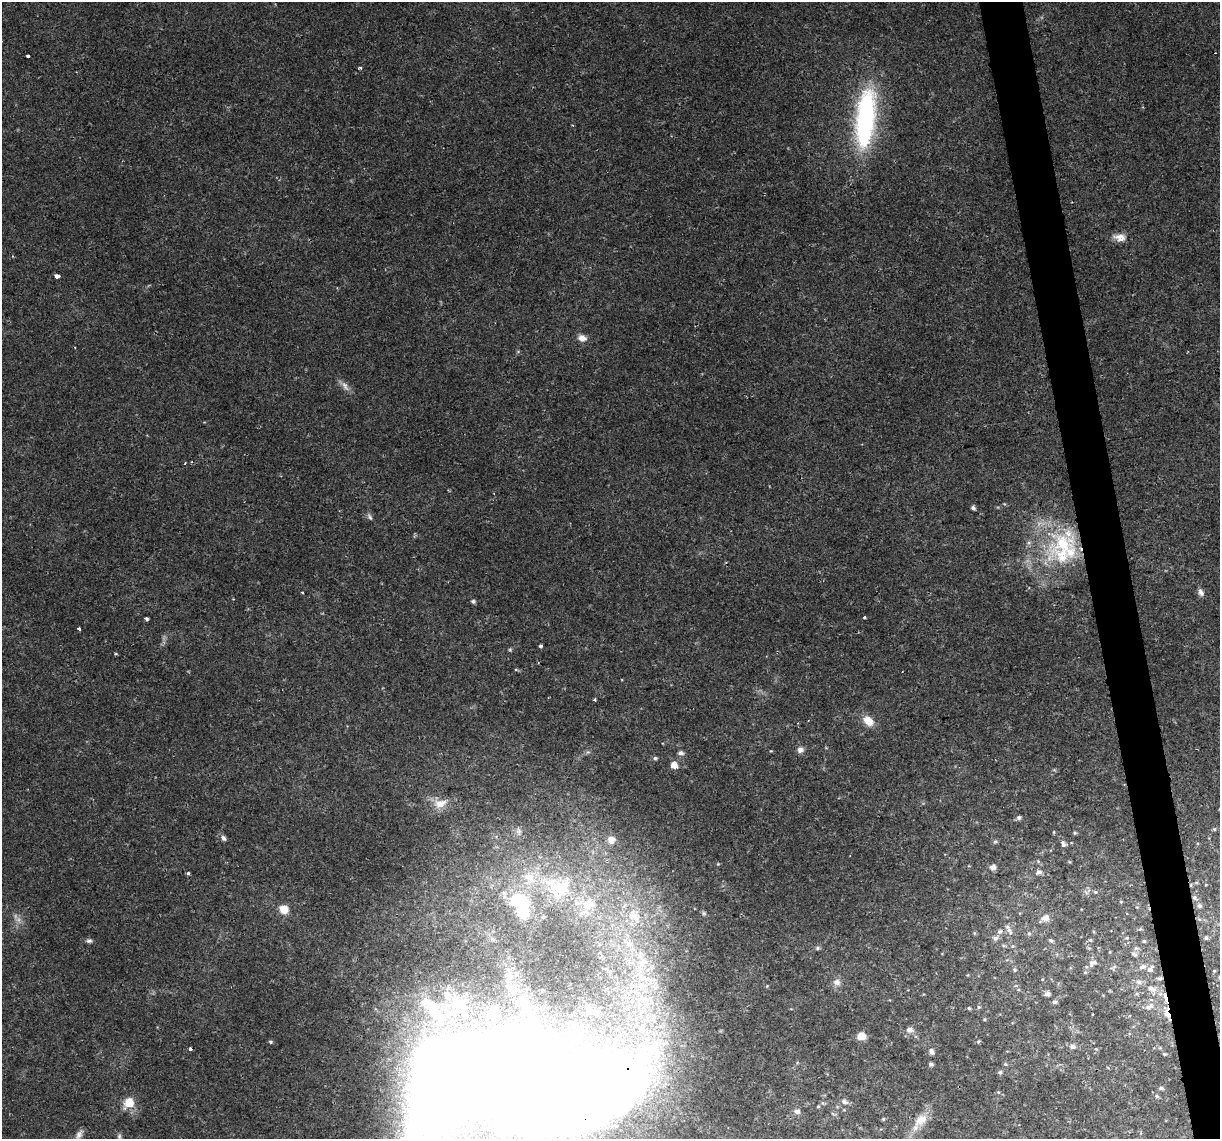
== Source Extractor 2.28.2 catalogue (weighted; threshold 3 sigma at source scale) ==
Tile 6 of 4 x 4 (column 2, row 2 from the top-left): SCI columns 1219-2436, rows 2346-3482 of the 4872 x 4645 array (HDU 1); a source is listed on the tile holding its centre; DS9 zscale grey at full resolution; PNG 1222 x 1141 px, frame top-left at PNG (2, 2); no overlay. Shown black and unused: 3% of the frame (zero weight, under 2 of 3 exposures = <1% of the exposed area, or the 3 px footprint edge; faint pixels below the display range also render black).
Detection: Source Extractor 2.28.2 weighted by HDU 2 'WHT'; one run over the whole footprint, this tile lists its part. Background 0.0408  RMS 0.0036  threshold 0.0161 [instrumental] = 3 sigma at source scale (4.5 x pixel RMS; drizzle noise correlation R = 1.50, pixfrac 1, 0.0396/0.0396 arcsec/px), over >= 5 px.
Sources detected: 123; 1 too faint to see at this stretch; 4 inside a brighter object's white glare — not listed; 9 inside a brighter listed object's ellipse — not listed separately; the other 109 listed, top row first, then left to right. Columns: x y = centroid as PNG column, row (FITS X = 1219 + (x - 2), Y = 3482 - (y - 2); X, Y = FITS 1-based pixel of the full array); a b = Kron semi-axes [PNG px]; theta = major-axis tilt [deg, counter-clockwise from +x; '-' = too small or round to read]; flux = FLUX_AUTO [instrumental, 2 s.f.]
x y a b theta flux
28 56 3 3 - 1.9
360 67 4 3 - 0.55
865 118 76 24 84 55
1120 237 16 9 -9 3.1
57 276 4 3 - 1.8
582 338 11 8 -16 2.2
345 386 16 6 -60 2
192 462 3 3 - 0.43
973 508 4 4 - 1
370 517 10 5 -64 0.92
1063 544 47 32 -11 37
302 592 3 2 - 0.31
1201 592 9 6 -67 1.4
233 599 3 3 - 0.31
473 601 5 4 - 0.72
865 618 3 3 - 1.3
146 619 4 3 - 1.1
79 629 3 3 - 0.54
540 646 3 3 - 1.5
116 654 5 3 - 0.33
595 700 3 3 - 1
868 721 14 9 -40 4.5
800 750 8 7 - 1.7
681 753 6 6 - 1.2
655 758 5 4 - 0.75
674 765 6 6 - 3.4
440 803 20 12 14 4.9
1019 817 6 5 - 0.91
1214 829 5 4 - 0.51
519 831 11 6 -73 1.3
1075 833 5 4 - 0.45
223 838 8 5 -62 0.96
611 840 9 9 - 2.6
995 841 6 4 2 0.54
1063 844 9 6 -61 1.1
993 867 7 7 - 1.6
1038 872 6 5 - 1.5
188 873 3 3 - 0.78
529 878 19 14 -89 6.6
561 888 31 23 49 15
1095 892 5 4 - 0.41
1195 898 7 6 - 1.1
519 900 22 15 -30 17
1121 902 5 3 - 0.31
589 904 19 16 24 8.2
1199 906 7 6 - 1
284 909 9 8 - 4.8
704 913 6 5 - 0.55
634 915 22 14 -46 8.7
1045 918 8 7 - 2.6
1000 931 6 6 - 0.96
1009 931 15 5 -56 1.4
1029 933 5 5 - 0.59
995 938 7 7 - 1.1
1127 938 5 5 - 0.48
1206 938 5 5 - 0.67
1051 940 6 4 -17 0.7
1090 940 5 5 - 0.54
89 941 8 6 -2 0.87
1144 941 5 4 - 0.43
628 943 19 9 -29 5.6
1004 946 6 4 -19 0.44
1012 946 5 3 - 0.39
817 948 6 5 - 0.61
1136 948 7 5 -43 0.77
1134 954 8 5 -27 0.94
643 962 16 12 33 6.2
1093 963 13 9 20 2
1143 967 10 7 18 1.5
1014 970 5 5 - 0.54
1214 971 4 3 - 0.32
646 979 15 9 -13 5
1160 979 6 5 - 0.71
837 982 10 9 - 1.8
1139 982 7 6 - 1.4
1151 988 13 7 -25 2.7
1048 994 5 5 - 1.7
645 999 12 9 -31 3.9
1165 999 17 4 -76 3
425 1002 19 11 -4 4.7
1054 1002 6 5 - 0.9
459 1004 16 12 -31 4.6
979 1007 5 5 - 0.47
1149 1007 12 6 26 1.8
969 1008 5 4 - 0.46
589 1010 8 7 - 1.5
1167 1014 14 6 -63 3.3
909 1030 9 7 -3 1.7
862 1036 9 7 2 3.4
978 1041 5 4 - 0.48
270 1042 5 4 - 0.53
1072 1046 7 6 - 1.4
190 1049 3 3 - 1.3
931 1052 6 5 - 1.4
1164 1054 4 4 - 0.38
931 1064 4 4 - 0.88
1005 1064 5 5 - 0.49
1000 1072 5 5 - 0.64
518 1081 188 69 -11 930
1161 1088 6 4 -10 0.67
1157 1096 5 4 - 0.47
844 1102 9 6 -18 1.3
129 1103 11 9 49 6.4
818 1106 4 3 - 0.37
797 1111 7 6 - 1.5
883 1119 5 4 - 0.44
921 1120 20 13 42 5.4
79 1134 12 7 59 1.6
119 1136 7 5 -78 0.79
Overlapping masked pixels (flux is a lower limit): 4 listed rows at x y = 1195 898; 1165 999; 1167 1014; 518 1081
Isophote crosses this tile's border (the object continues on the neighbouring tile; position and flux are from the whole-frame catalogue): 1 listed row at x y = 518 1081
Unlisted compact peaks at least as high as the median listed source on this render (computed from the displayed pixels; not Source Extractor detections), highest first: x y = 510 650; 718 864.